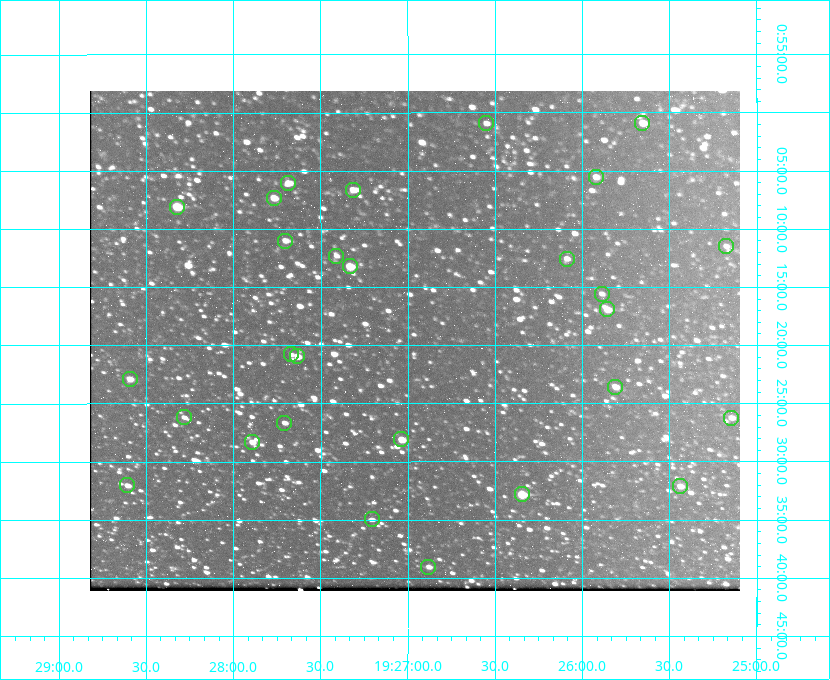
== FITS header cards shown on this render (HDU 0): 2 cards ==
NAXIS1  =                  650 / Width of table row in bytes
NAXIS2  =                  500 / Number of rows in table

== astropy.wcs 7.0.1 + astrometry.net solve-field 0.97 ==
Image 650 x 500 px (HDU 0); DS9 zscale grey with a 90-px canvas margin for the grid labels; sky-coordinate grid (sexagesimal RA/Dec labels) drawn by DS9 from the SOLVED WCS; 28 Tycho-2 reference stars matched to detected sources circled (green)
Header WCS: none
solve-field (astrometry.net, Tycho-2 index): SOLVED blind (the file carries no WCS)
Solved WCS: RA---TAN-SIP/DEC--TAN-SIP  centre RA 19:26:58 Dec +01:20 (291.74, +1.33 deg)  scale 5.16 arcsec/px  FOV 55.9' x 43.0'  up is -180 deg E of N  parity flipped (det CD > 0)
(file carries no celestial WCS; the grid is the blind solution)
Tycho-2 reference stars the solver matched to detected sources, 28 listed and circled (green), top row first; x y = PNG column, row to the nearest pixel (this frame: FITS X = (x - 90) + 1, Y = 500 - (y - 91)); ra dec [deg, ICRS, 3 dp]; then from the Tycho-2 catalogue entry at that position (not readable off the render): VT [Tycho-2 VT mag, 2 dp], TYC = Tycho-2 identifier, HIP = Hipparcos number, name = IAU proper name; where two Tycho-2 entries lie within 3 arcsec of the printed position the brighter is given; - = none
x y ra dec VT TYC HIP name
486 123 291.638 +1.015 11.72 465-554-1 - -
642 123 291.414 +1.016 11.47 465-1456-1 - -
596 177 291.480 +1.092 11.69 465-523-1 - -
288 183 291.921 +1.101 10.89 465-1942-1 - -
353 190 291.829 +1.111 10.78 465-2030-1 - -
274 198 291.942 +1.122 10.76 465-1161-1 - -
177 207 292.081 +1.135 10.24 465-979-1 - -
285 241 291.926 +1.184 11.49 465-1994-1 - -
726 246 291.294 +1.191 12.55 465-657-1 - -
336 256 291.853 +1.206 11.17 465-1444-1 - -
567 259 291.522 +1.209 11.81 465-867-1 - -
350 266 291.833 +1.221 9.77 465-1968-1 - -
602 294 291.472 +1.260 11.72 465-772-1 - -
607 309 291.465 +1.282 11.06 465-140-1 - -
291 354 291.918 +1.346 12.72 465-661-1 - -
297 356 291.908 +1.350 10.94 465-1840-1 - -
130 379 292.148 +1.381 10.77 465-611-1 - -
615 387 291.453 +1.393 11.17 465-261-1 - -
184 417 292.071 +1.436 12.12 465-1311-1 - -
731 418 291.287 +1.437 11.86 465-1616-1 - -
284 423 291.927 +1.444 11.17 465-873-1 - -
401 439 291.759 +1.468 10.00 465-530-1 - -
252 442 291.973 +1.472 10.69 465-577-1 - -
127 485 292.152 +1.534 10.91 465-857-1 - -
680 486 291.360 +1.535 11.71 465-397-1 - -
522 494 291.587 +1.547 9.51 465-596-1 - -
372 519 291.801 +1.583 12.28 465-1290-1 - -
428 567 291.720 +1.651 11.47 465-675-1 - -